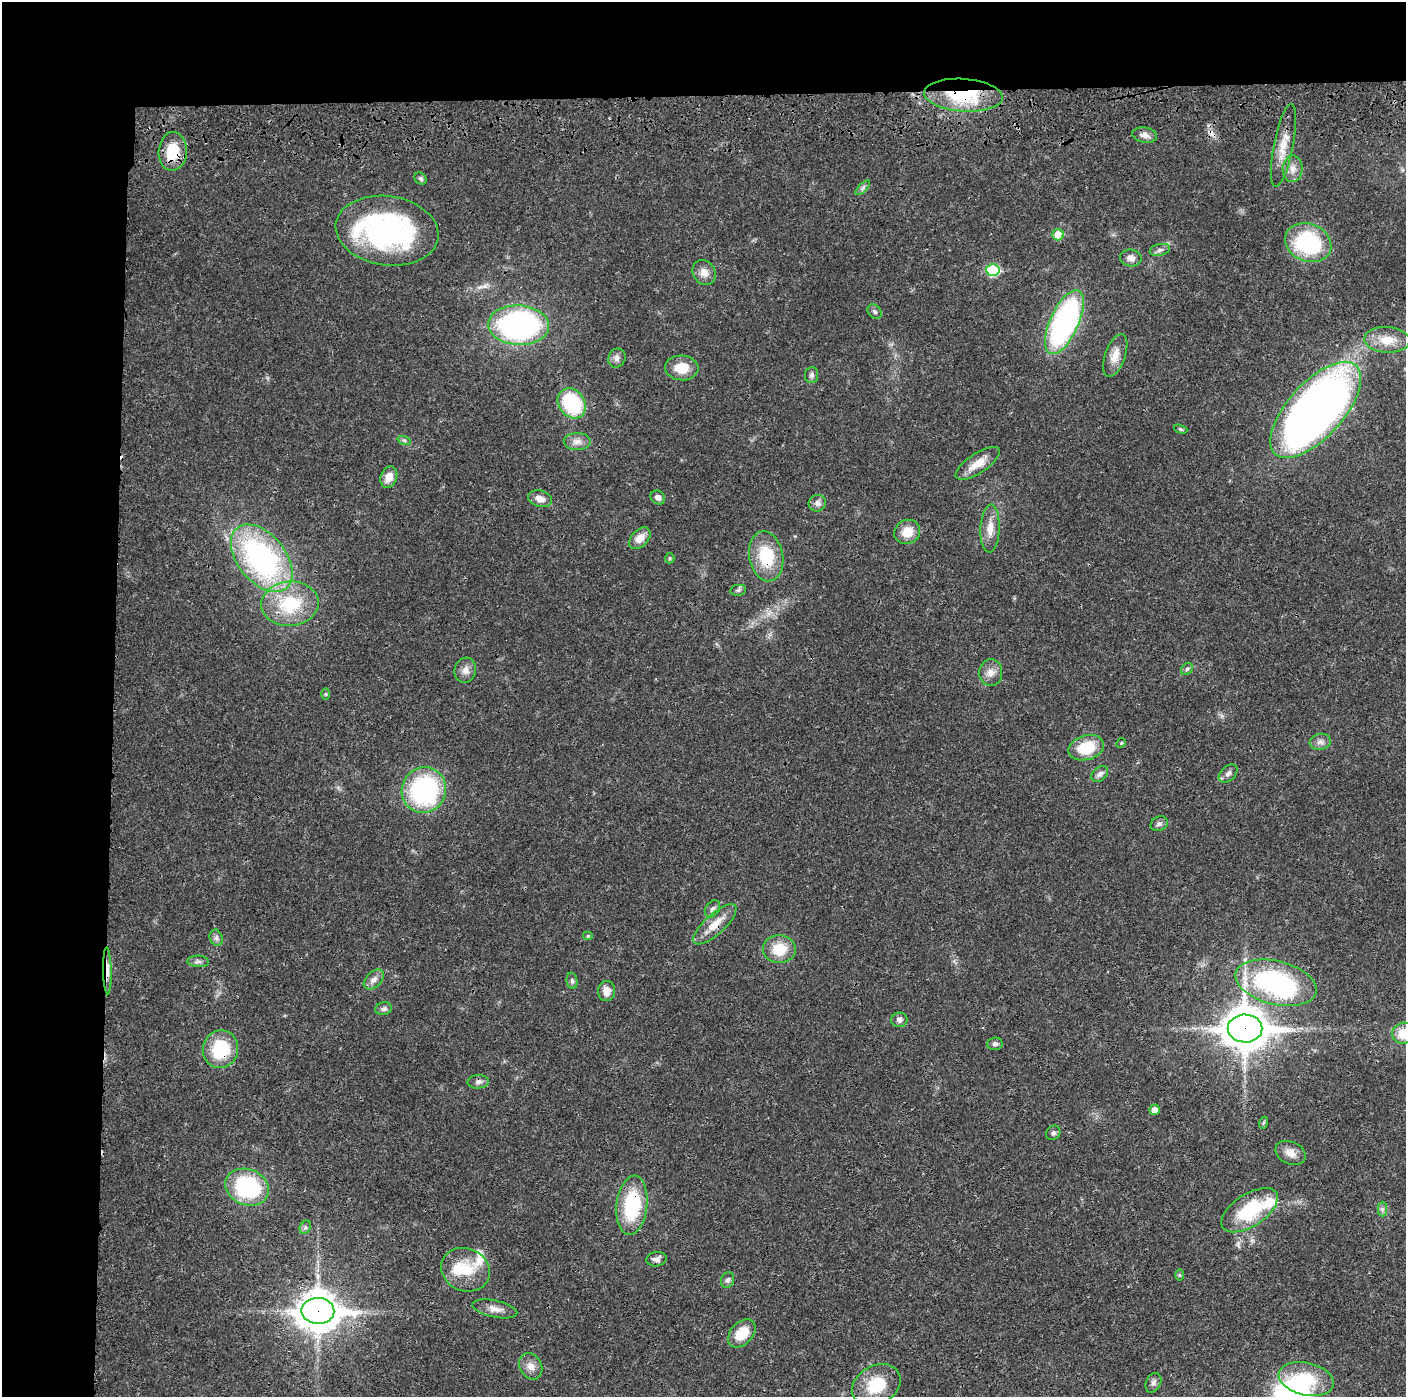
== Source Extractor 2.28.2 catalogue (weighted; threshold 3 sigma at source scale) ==
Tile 1 of 3 x 3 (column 1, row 1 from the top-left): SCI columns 14-1417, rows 2908-4302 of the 4236 x 4418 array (HDU 1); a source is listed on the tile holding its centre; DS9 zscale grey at full resolution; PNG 1408 x 1399 px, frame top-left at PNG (2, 2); each listed source drawn as its Kron ellipse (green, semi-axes under 4 px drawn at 4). Shown black and unused: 14% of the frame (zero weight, under 3 of 4 exposures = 6% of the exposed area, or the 3 px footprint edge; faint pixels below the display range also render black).
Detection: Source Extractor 2.28.2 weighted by HDU 2 'WHT'; one run over the whole footprint, this tile lists its part. Background 0.0183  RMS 0.0022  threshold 0.00972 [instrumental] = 3 sigma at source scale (4.5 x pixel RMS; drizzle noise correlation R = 1.50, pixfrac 1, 0.05/0.05 arcsec/px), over >= 5 px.
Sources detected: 96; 2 inside a brighter object's white glare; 2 cosmic-ray / hot-pixel residue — neither listed nor drawn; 3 inside a brighter listed object's ellipse — not listed separately; the other 89 listed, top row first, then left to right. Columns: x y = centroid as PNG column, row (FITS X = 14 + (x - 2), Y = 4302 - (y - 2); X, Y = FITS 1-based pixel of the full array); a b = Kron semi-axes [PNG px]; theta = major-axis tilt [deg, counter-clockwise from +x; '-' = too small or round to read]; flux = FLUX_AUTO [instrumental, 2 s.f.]
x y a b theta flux
963 95 39 16 -4 15
1145 135 12 7 -9 1.3
1283 145 42 9 79 4.1
173 151 19 14 86 7.3
1293 169 13 10 88 1.9
421 179 7 5 -45 0.47
863 188 9 3 45 0.48
387 231 52 35 -8 43
1058 235 5 5 - 4.4
1308 243 24 18 -21 21
1160 250 10 6 12 0.76
1131 258 11 8 -6 1.3
993 270 7 6 - 13
704 272 13 11 -59 1.8
875 312 8 6 -46 0.59
1064 322 34 14 65 53
519 325 30 20 -3 58
1387 340 23 13 -3 4
1115 355 22 10 71 2.6
617 358 10 8 61 1
682 368 16 12 -4 4.2
811 375 8 6 85 0.59
572 403 16 13 -54 16
1316 410 60 27 48 220
1181 429 7 4 -20 0.31
404 440 7 4 -18 0.39
577 441 13 8 -1 1.5
978 463 25 10 34 3.3
389 477 11 8 70 2.2
658 497 8 6 -36 1.1
540 499 12 8 -15 1.7
817 503 9 8 - 1
990 529 24 9 88 2.8
907 532 13 12 - 3.5
640 538 13 8 46 2.1
766 556 25 17 -79 9.5
262 558 39 24 -51 48
670 558 5 4 - 0.29
738 590 8 5 9 0.48
290 604 28 22 4 12
1187 669 7 5 46 0.43
465 670 13 10 75 1.5
991 673 13 11 86 1.8
326 694 6 4 -89 0.28
1320 742 10 8 15 1
1121 743 5 4 - 0.24
1086 748 18 12 16 7.1
1228 773 11 7 44 0.88
1100 774 9 6 40 0.91
424 790 23 22 - 32
1159 824 9 7 26 0.65
712 909 9 6 56 0.8
715 924 27 10 42 3.7
588 936 5 4 - 0.29
216 938 8 6 -70 0.67
779 949 16 14 -4 5.4
198 961 11 5 -3 0.71
107 971 23 4 -89 1.5
374 979 12 7 44 1.2
572 981 8 5 -79 0.55
1276 983 41 21 -14 31
607 991 10 8 86 2.1
384 1009 8 6 12 0.71
899 1020 8 7 - 0.84
1245 1028 17 14 -1 590
1403 1033 11 10 - 4.7
995 1044 8 6 3 0.59
220 1049 19 17 73 11
478 1082 11 6 4 0.76
1154 1110 5 5 - 1.5
1263 1123 6 4 71 0.31
1053 1133 8 6 45 0.58
1291 1153 16 11 -24 1.9
247 1187 22 18 -22 21
632 1205 30 15 84 15
1382 1209 7 4 -90 0.51
1250 1210 32 16 33 14
305 1227 7 5 61 0.49
656 1259 10 7 9 0.93
465 1270 25 21 -22 7.1
1179 1275 6 4 -89 0.25
728 1280 8 6 69 0.7
495 1309 23 8 -12 1.9
318 1311 16 13 -2 470
742 1333 16 11 47 4.9
531 1366 14 11 -59 1.8
1306 1379 28 16 -13 8.6
1153 1383 10 7 63 0.8
876 1385 25 19 27 8.1
Overlapping masked pixels (flux is a lower limit): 10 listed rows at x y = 963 95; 173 151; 519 325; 766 556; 715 924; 107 971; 1245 1028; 220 1049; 632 1205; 318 1311
Isophote crosses this tile's border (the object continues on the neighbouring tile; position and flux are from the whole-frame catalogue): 1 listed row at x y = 1403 1033